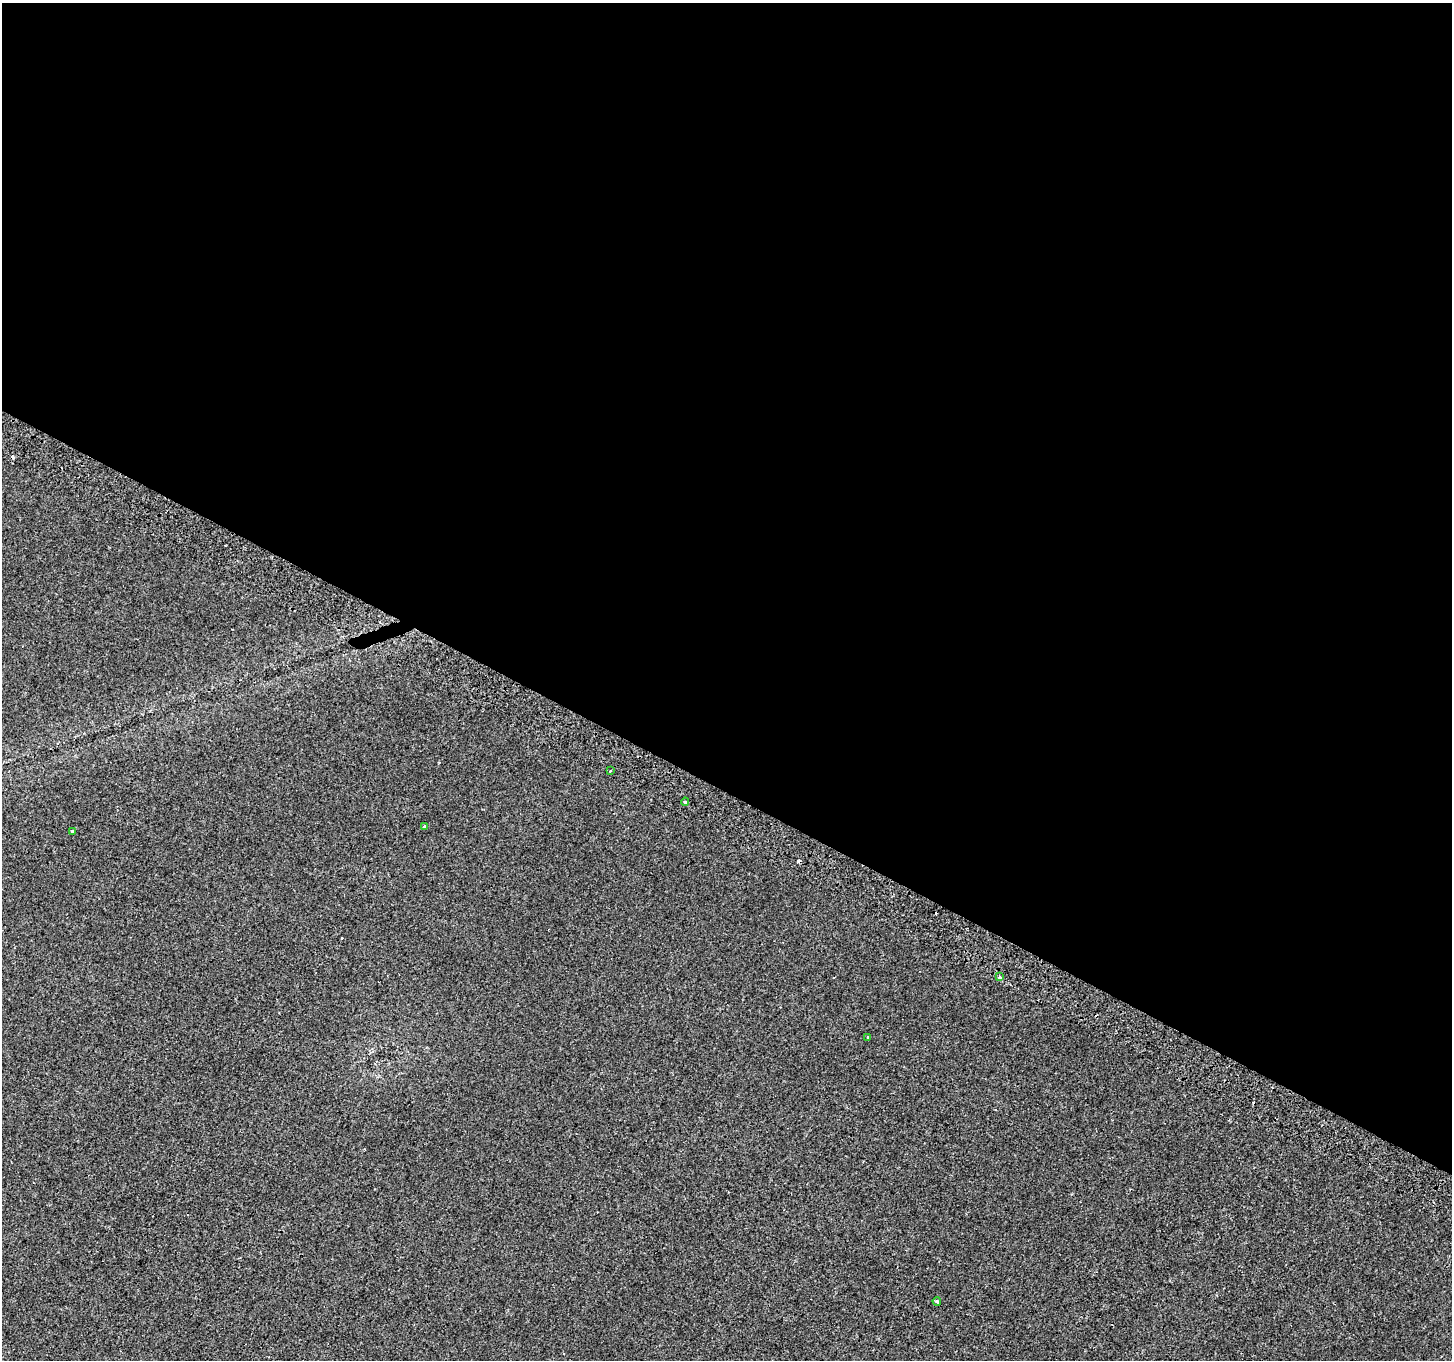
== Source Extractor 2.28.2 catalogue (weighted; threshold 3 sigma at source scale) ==
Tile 3 of 4 x 4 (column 3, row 1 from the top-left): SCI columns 2928-4377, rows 4374-5731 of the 5847 x 5966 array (HDU 1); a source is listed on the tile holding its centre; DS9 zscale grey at full resolution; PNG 1454 x 1362 px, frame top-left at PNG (2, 3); each listed source drawn as its Kron ellipse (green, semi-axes under 4 px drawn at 4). Shown black and unused: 58% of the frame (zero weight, under 2 of 3 exposures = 2% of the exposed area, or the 3 px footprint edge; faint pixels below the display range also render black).
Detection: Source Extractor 2.28.2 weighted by HDU 2 'WHT'; one run over the whole footprint, this tile lists its part. Background 8.58e-04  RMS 0.0037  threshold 0.0165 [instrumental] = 3 sigma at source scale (4.5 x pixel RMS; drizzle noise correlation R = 1.50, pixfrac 1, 0.0396/0.0396 arcsec/px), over >= 5 px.
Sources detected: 11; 4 cosmic-ray / hot-pixel residue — neither listed nor drawn; the other 7 listed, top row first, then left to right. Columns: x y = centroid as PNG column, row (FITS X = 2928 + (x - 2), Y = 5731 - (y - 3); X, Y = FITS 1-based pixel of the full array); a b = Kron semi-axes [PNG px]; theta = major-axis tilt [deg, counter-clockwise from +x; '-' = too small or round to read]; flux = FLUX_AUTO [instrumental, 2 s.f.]
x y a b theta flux
610 771 3 3 - 0.92
685 802 4 3 - 1.1
424 827 4 3 - 0.51
72 831 3 3 - 0.8
999 977 3 3 - 0.67
868 1037 3 3 - 0.36
937 1301 4 3 - 0.63